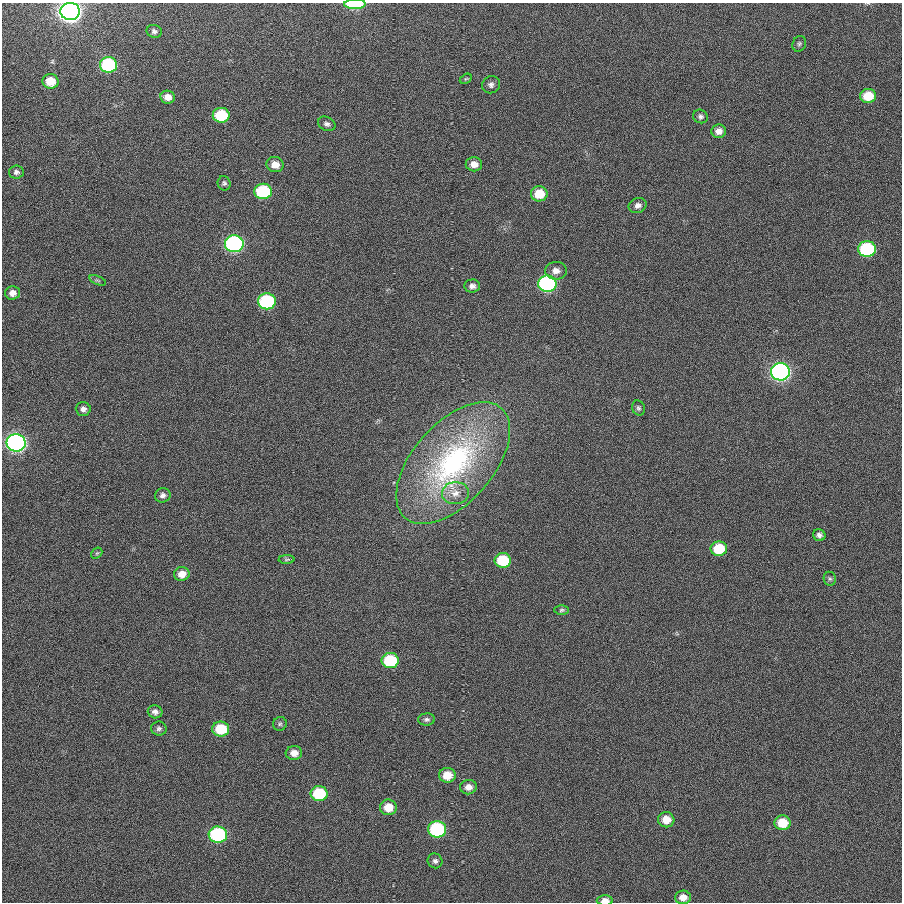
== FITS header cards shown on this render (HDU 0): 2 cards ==
NAXIS1  =                  900
NAXIS2  =                  900

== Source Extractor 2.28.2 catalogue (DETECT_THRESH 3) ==
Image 900 x 900 px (HDU 0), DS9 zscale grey, 1 PNG px = 1 image px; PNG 904 x 904 px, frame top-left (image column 1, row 900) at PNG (2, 3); each listed source drawn as its Kron ellipse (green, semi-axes under 4 px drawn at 4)
Background -3.47e-04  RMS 0.031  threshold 0.0938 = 3 sigma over >= 5 px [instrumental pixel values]
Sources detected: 62; all 62 listed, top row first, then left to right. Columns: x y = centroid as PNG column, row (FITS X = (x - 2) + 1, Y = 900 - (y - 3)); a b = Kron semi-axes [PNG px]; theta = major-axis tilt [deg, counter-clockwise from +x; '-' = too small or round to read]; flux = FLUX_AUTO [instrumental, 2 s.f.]
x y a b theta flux
355 4 11 5 1 98
70 11 10 8 -3 2000
154 31 8 6 -11 6.2
799 44 8 6 65 4.8
109 65 8 8 - 260
466 79 6 4 30 3.1
50 81 8 7 - 38
491 85 9 8 - 9.2
868 96 8 7 - 53
168 97 7 6 - 16
221 115 8 7 - 110
700 116 7 6 - 5.9
327 124 9 6 -26 7.4
719 131 7 6 - 15
474 164 8 7 - 18
275 165 9 7 -8 23
16 172 7 6 - 7.7
224 183 7 6 - 4.7
263 191 9 7 -3 180
539 194 8 7 - 51
638 205 9 7 21 11
234 244 9 8 - 680
867 249 9 8 - 230
556 271 11 9 1 16
98 280 9 3 -21 3.1
547 284 9 8 - 510
472 286 7 6 - 9.5
13 293 7 6 - 13
267 301 9 8 - 270
780 372 9 8 - 1000
638 408 8 6 -71 5.3
83 409 7 7 - 9
16 443 9 8 - 1100
453 463 73 40 48 480
455 493 13 11 4 22
163 495 8 7 - 7.7
819 535 6 6 - 7.4
719 549 8 7 - 79
97 553 6 4 43 3
287 559 8 4 1 3.1
503 560 8 7 - 99
182 574 8 7 - 21
830 579 7 6 - 4.3
562 610 7 5 2 3.9
390 661 8 7 - 130
155 712 7 6 - 8.4
427 719 8 6 1 5.8
280 724 7 7 - 4.4
159 728 8 7 - 6.2
221 729 8 7 - 83
294 753 8 7 - 17
447 775 8 7 - 36
468 787 8 7 - 14
319 794 8 7 - 110
388 807 8 8 - 37
666 820 8 7 - 28
782 823 8 7 - 49
437 829 9 8 - 260
218 835 9 8 - 290
435 861 8 7 - 6.7
683 897 8 7 - 17
605 901 8 5 0 14
At the frame edge (FLAGS 8, measured only in part): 3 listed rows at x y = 355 4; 70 11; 605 901